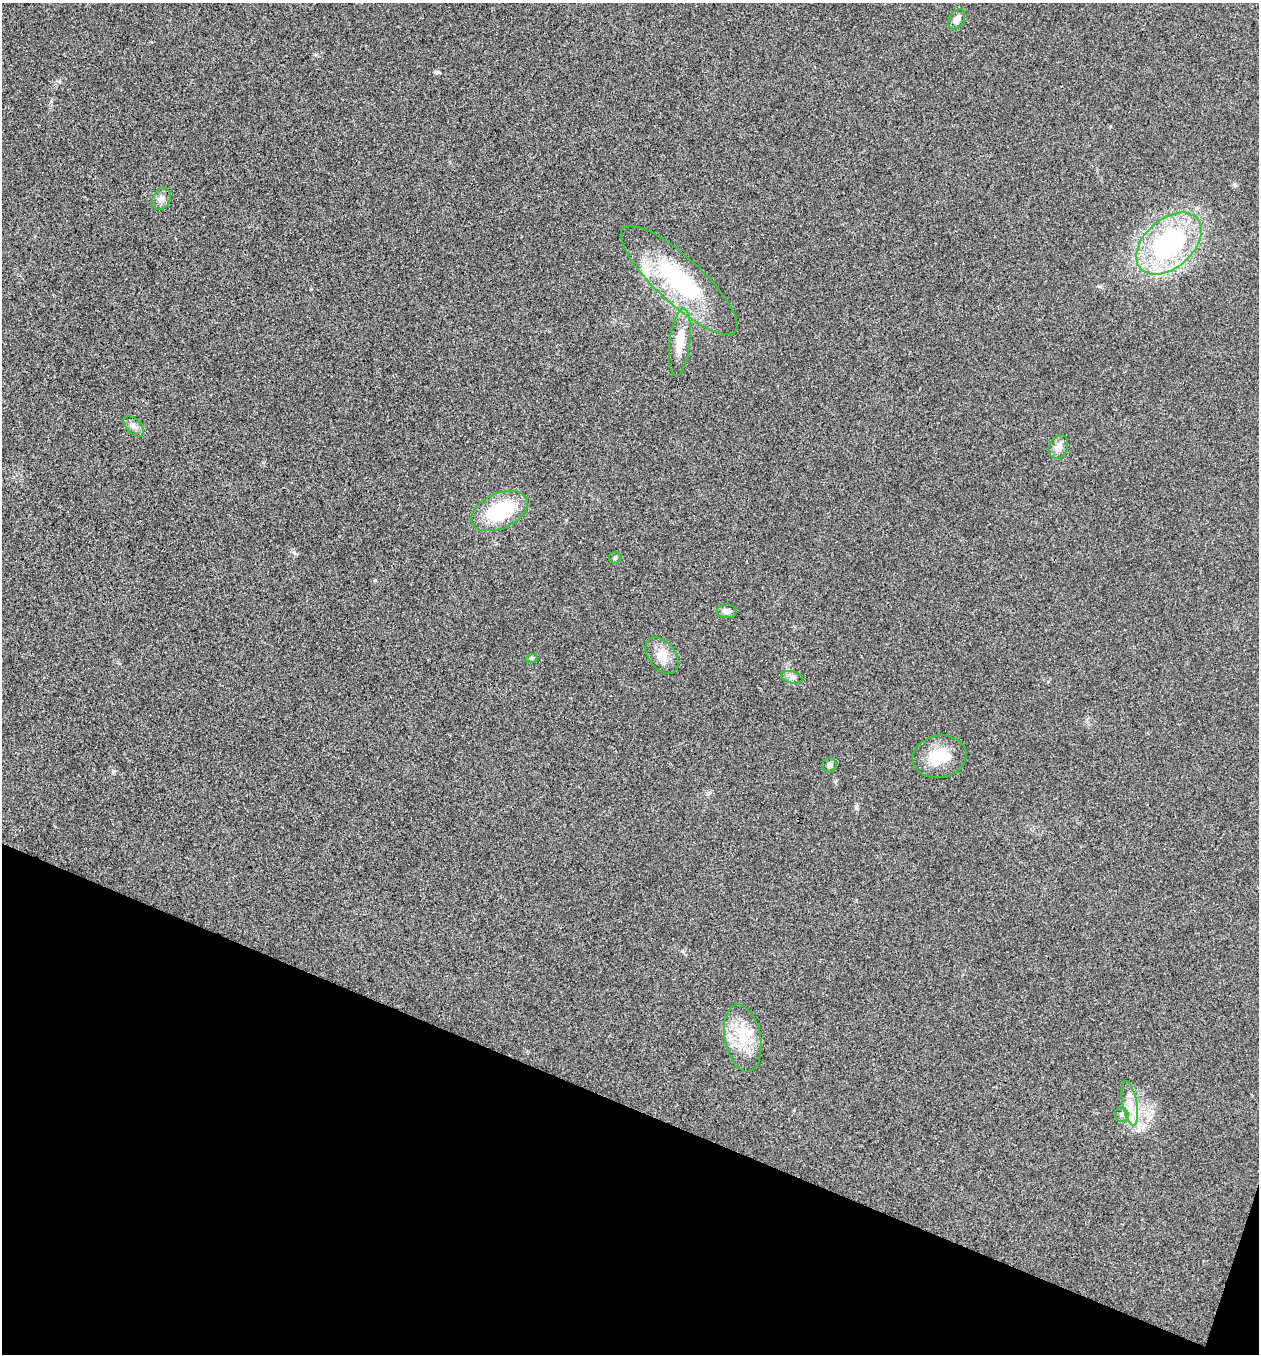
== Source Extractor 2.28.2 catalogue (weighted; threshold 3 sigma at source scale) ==
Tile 15 of 4 x 4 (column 3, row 4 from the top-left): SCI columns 2781-4037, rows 4-1355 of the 5436 x 5425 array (HDU 1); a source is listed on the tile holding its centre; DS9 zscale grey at full resolution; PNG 1261 x 1356 px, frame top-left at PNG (2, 3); each listed source drawn as its Kron ellipse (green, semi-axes under 4 px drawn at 4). Shown black and unused: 19% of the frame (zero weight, under 3 of 4 exposures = <1% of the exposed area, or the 3 px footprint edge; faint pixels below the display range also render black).
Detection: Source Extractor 2.28.2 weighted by HDU 2 'WHT'; one run over the whole footprint, this tile lists its part. Background 0.0202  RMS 0.0057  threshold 0.0258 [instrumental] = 3 sigma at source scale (4.5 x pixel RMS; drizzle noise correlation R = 1.50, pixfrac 1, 0.05/0.05 arcsec/px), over >= 5 px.
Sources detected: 21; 3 inside a brighter listed object's ellipse — not listed separately; the other 18 listed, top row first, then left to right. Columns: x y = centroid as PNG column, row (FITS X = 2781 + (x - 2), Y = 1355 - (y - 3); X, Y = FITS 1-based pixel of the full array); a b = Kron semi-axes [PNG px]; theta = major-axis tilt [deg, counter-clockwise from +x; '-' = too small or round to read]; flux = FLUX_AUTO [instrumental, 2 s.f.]
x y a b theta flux
957 19 11 7 60 3.4
161 199 11 8 58 3
1169 244 38 24 41 86
679 280 76 23 -43 61
680 342 34 10 84 11
134 426 12 7 -44 2.8
1059 447 12 9 65 4.3
499 511 30 17 24 34
615 558 6 5 - 1
727 611 10 7 -2 2.4
662 656 21 13 -51 7.9
532 658 6 4 19 0.76
792 677 11 6 -13 2.1
940 757 27 21 11 17
829 765 7 7 - 2.3
743 1038 34 18 -79 20
1130 1103 22 7 -79 7.1
1122 1114 7 6 - 1.6
Unlisted compact peaks at least as high as the median listed source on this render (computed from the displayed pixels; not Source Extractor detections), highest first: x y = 437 72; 294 552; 375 580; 856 807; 682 951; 311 289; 1235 185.